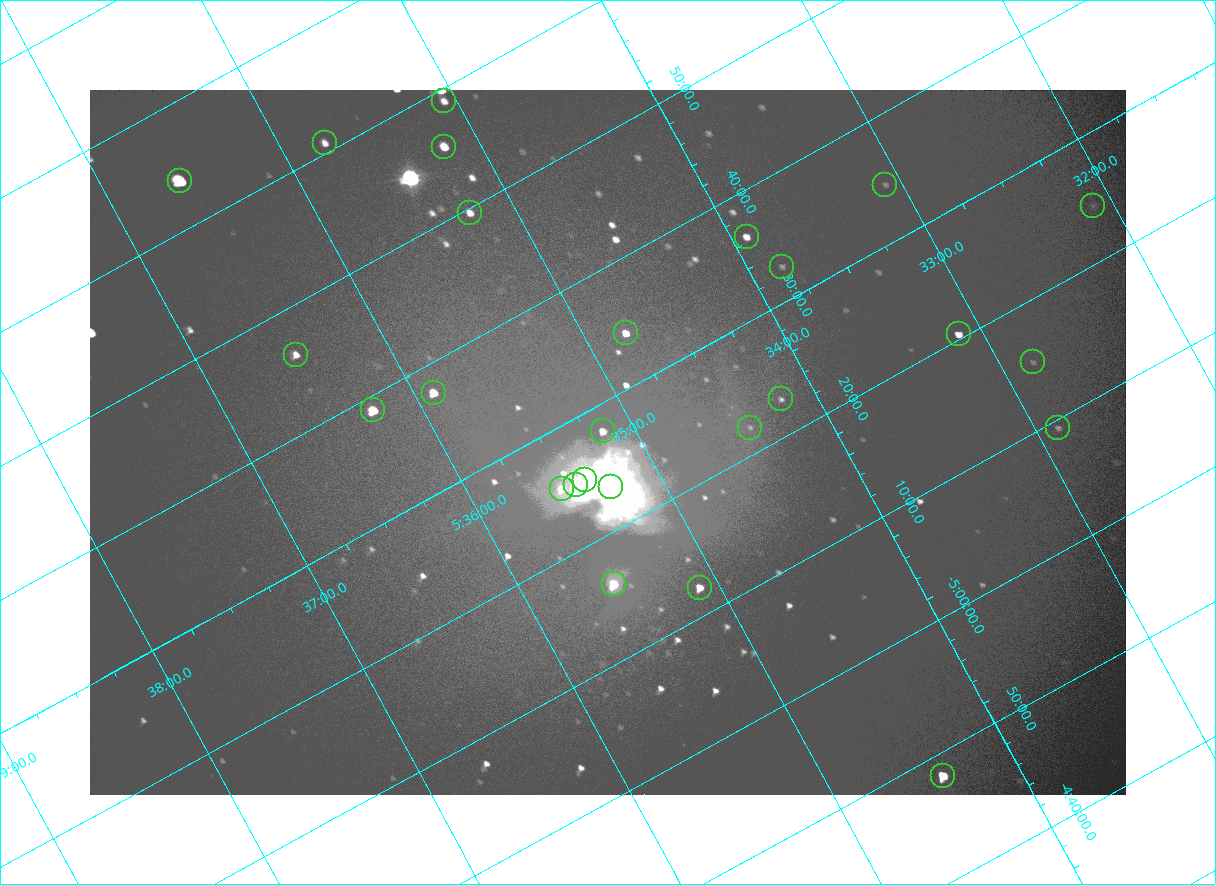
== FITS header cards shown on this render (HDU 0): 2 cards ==
NAXIS1  =                 2072
NAXIS2  =                 1410

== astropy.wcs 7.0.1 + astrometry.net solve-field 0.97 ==
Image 2072 x 1410 px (HDU 0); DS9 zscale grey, zoomed out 1/2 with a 90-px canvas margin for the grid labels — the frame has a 2x2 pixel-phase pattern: the four 2x2 pixel phases sit at different levels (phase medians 96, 101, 101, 169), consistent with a one-shot-colour (mosaic) sensor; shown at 1/2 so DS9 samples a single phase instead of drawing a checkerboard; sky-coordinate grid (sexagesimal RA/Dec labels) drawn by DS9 from the SOLVED WCS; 26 Tycho-2 reference stars matched to detected sources circled (green)
Header WCS: none
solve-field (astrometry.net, Tycho-2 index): SOLVED blind (the file carries no WCS)
Solved WCS: RA---TAN-SIP/DEC--TAN-SIP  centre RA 05:35:10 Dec -05:27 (83.79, -5.45 deg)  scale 2.55 arcsec/px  FOV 88.1' x 59.8'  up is -152 deg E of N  parity flipped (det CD > 0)
(file carries no celestial WCS; the grid is the blind solution)
Tycho-2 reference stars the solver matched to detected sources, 26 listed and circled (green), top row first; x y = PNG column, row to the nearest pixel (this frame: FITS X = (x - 90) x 2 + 1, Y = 1410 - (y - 90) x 2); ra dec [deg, ICRS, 3 dp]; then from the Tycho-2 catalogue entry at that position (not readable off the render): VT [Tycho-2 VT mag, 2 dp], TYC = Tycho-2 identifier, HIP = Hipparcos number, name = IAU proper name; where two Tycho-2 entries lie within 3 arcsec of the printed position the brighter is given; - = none
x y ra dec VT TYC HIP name
444 101 83.765 -5.984 8.95 4778-1377-1 - -
325 143 83.942 -6.013 8.95 4778-1351-1 - -
444 146 83.796 -5.927 7.42 4778-1370-1 - -
180 181 84.149 -6.065 5.71 4778-1379-1 26345 -
885 184 83.271 -5.577 10.70 4774-816-1 - -
1092 206 83.027 -5.407 10.64 4774-422-1 - -
470 213 83.808 -5.827 8.43 4778-1364-1 - -
746 237 83.480 -5.607 8.83 4774-850-1 - -
782 266 83.455 -5.546 10.93 4774-913-1 - -
626 333 83.696 -5.571 8.07 4774-809-1 - -
958 334 83.281 -5.341 8.59 4774-473-1 26021 -
296 354 84.122 -5.770 8.64 4778-1069-1 - -
1033 362 83.207 -5.255 10.70 4774-524-1 - -
434 392 83.975 -5.628 7.32 4778-1369-1 - -
781 399 83.546 -5.382 10.28 4774-846-1 - -
373 410 84.063 -5.648 6.51 4778-1378-1 26314 -
750 428 83.604 -5.368 10.89 4774-818-2 - -
1058 428 83.221 -5.156 10.21 4774-573-1 - -
602 431 83.791 -5.465 8.45 4774-849-1 - -
585 480 83.845 -5.416 5.03 4774-933-1 26235 -
576 484 83.860 -5.417 6.19 4774-934-1 - -
610 487 83.819 -5.390 5.06 4774-931-1 26221 -
562 489 83.881 -5.421 8.46 4774-935-1 - -
614 584 83.881 -5.267 6.87 4774-906-1 26258 -
700 588 83.776 -5.204 7.81 4774-915-1 - -
942 776 83.600 -4.804 6.81 4774-926-1 26137 -